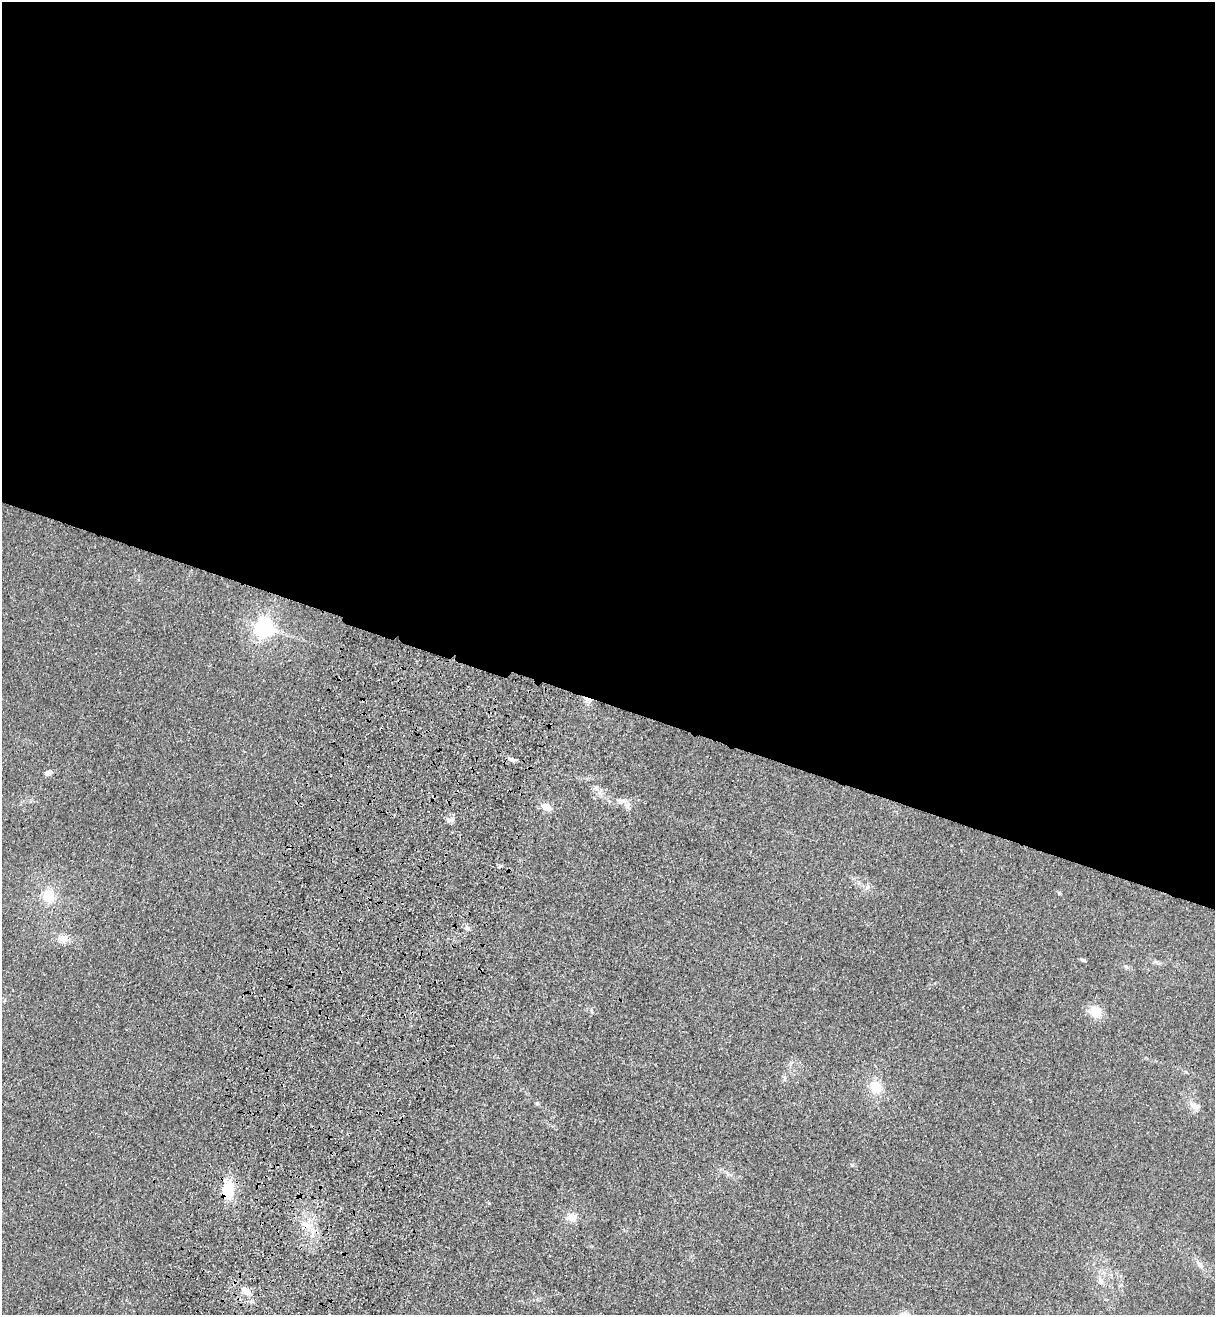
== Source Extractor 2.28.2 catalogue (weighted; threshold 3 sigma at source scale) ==
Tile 3 of 4 x 4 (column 3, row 1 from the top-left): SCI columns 2795-4007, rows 3986-5298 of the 5463 x 5344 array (HDU 1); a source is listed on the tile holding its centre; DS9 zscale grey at full resolution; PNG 1217 x 1317 px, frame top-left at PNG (2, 2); no overlay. Shown black and unused: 54% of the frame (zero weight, under 3 of 4 exposures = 6% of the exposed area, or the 3 px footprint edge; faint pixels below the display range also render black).
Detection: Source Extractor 2.28.2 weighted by HDU 2 'WHT'; one run over the whole footprint, this tile lists its part. Background 0.0139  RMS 0.0055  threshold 0.0247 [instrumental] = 3 sigma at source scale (4.5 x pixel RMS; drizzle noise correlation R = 1.50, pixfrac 1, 0.05/0.05 arcsec/px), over >= 5 px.
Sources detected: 25; all 25 listed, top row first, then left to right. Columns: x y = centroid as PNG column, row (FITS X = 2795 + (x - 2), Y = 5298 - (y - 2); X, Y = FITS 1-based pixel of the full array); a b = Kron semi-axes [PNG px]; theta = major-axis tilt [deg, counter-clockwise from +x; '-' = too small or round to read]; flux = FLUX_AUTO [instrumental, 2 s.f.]
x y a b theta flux
264 627 6 6 - 270
588 700 11 6 -24 3
513 760 9 5 -15 1.5
48 773 7 6 - 2.8
619 800 8 6 68 1.6
546 807 13 8 -22 5.1
448 820 6 6 - 1.5
867 887 9 3 45 1.1
1059 893 6 4 -45 0.71
48 896 15 13 -80 12
467 928 7 5 -70 1.5
62 939 14 10 -9 5
1083 960 7 4 -16 0.95
591 1011 8 2 -69 0.65
1095 1011 14 12 -25 9.4
784 1079 8 4 -82 1.2
875 1087 16 13 -41 9.9
537 1103 5 5 - 0.77
1193 1106 13 9 -54 4
228 1189 21 12 -90 18
572 1217 11 10 - 5.4
308 1226 15 8 -30 6.2
1200 1265 12 6 -44 2.9
1100 1281 9 8 - 2.8
246 1292 8 5 -41 7.5
Overlapping masked pixels (flux is a lower limit): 3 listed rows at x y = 588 700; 228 1189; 308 1226
Unlisted compact peaks at least as high as the median listed source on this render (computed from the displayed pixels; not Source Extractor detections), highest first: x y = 500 866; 852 1165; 489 1203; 1156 962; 1126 966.